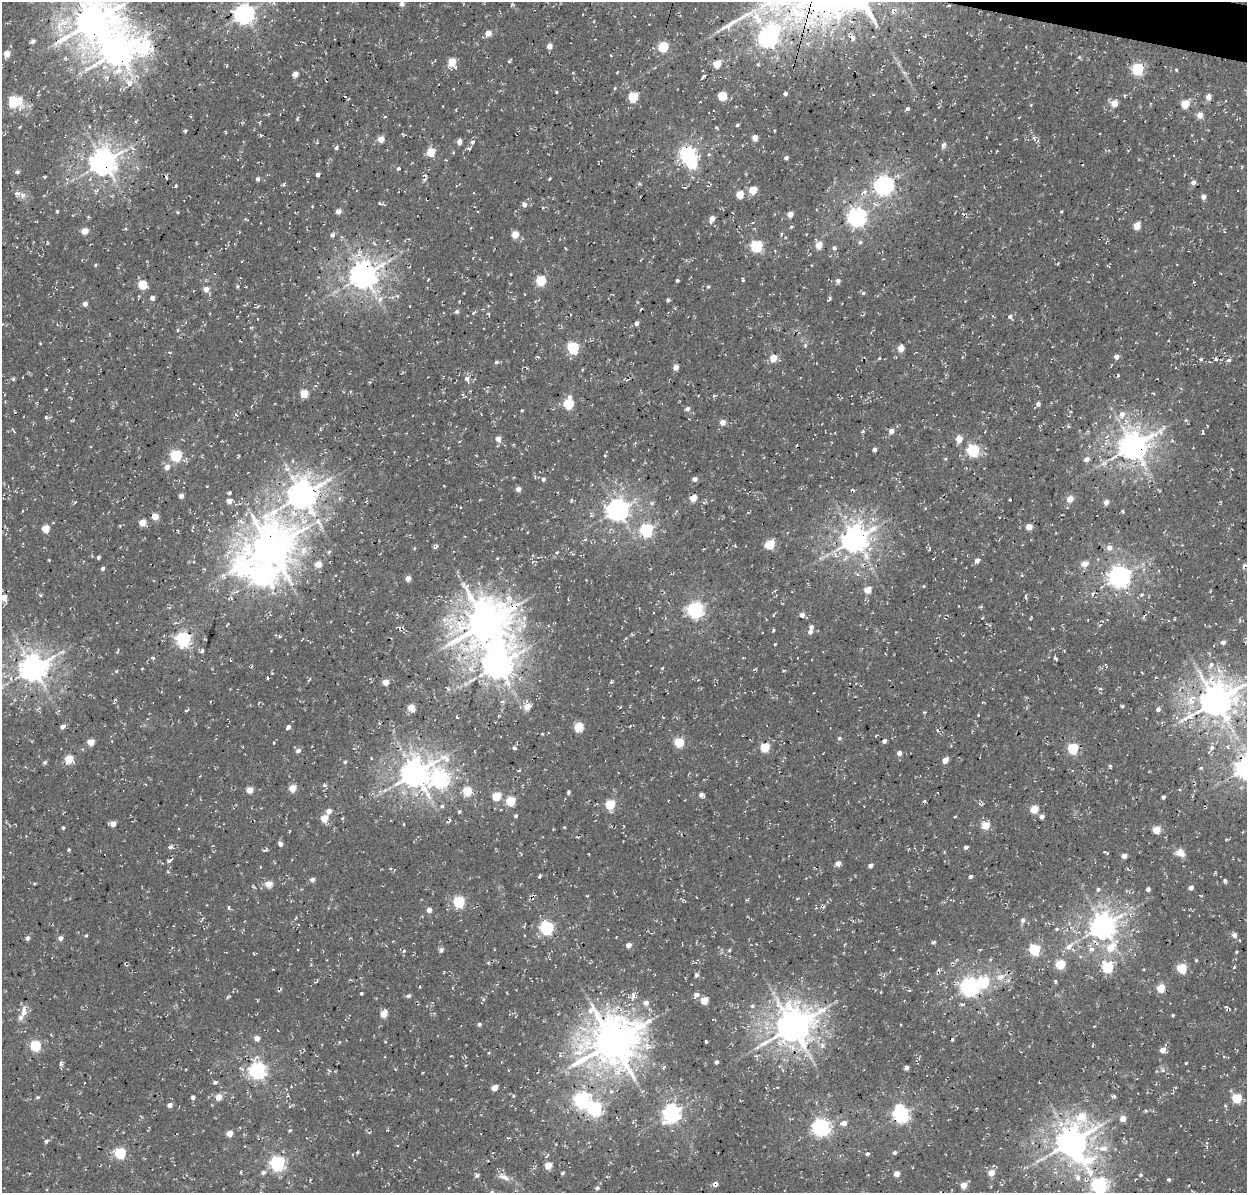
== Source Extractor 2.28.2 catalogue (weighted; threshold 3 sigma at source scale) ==
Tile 10 of 4 x 4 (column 2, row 3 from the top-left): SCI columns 1383-2627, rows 1511-2701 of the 5246 x 5340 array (HDU 1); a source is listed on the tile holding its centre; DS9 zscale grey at full resolution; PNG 1249 x 1195 px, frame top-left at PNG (2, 2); no overlay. Shown black and unused: <1% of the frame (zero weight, under 3 of 4 exposures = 8% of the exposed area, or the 3 px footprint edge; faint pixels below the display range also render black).
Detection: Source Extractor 2.28.2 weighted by HDU 2 'WHT'; one run over the whole footprint, this tile lists its part. Background 0.00446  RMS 0.0022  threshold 0.00995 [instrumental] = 3 sigma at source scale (4.5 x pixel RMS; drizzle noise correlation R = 1.50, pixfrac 1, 0.0396/0.0396 arcsec/px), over >= 5 px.
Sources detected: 474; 1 too faint to see at this stretch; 3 inside a brighter object's white glare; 15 cosmic-ray / hot-pixel residue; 2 long thin detections or spike segments (spike, bleed or trail) — not listed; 2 inside a brighter listed object's ellipse — not listed separately; the other 451 listed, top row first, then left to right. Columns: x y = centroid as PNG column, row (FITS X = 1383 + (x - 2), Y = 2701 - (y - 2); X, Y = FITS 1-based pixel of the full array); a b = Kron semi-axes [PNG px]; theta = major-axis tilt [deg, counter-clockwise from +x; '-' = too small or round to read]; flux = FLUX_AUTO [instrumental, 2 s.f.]
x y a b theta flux
274 3 5 3 - 0.34
402 4 4 4 - 1.1
949 5 3 3 - 0.27
893 11 8 6 58 0.8
244 14 7 7 - 130
786 18 21 12 49 4.7
757 19 21 10 -61 3.8
92 22 14 12 34 630
488 33 5 5 - 2.4
925 36 5 4 - 0.3
767 38 7 6 - 94
852 38 6 5 - 0.95
33 41 5 4 - 0.77
549 46 4 4 - 2
143 47 11 9 -61 39
663 47 6 5 - 16
118 52 12 10 66 410
7 54 5 5 - 2.6
1079 57 5 4 - 0.29
65 58 5 4 - 0.41
509 61 5 3 - 0.31
452 62 6 5 - 6.8
717 64 5 4 - 5.5
1137 69 5 5 - 31
703 70 3 2 - 0.15
1176 70 4 3 - 0.22
617 72 4 2 - 0.15
904 73 9 3 -45 0.53
295 74 5 4 - 2.2
703 77 5 2 - 0.45
129 82 15 9 -43 2.7
615 88 4 4 - 0.22
557 92 4 3 - 0.19
785 94 5 4 - 0.45
722 96 5 5 - 10
633 97 5 5 - 11
1208 97 5 4 - 2
16 101 19 11 -36 5.5
1114 103 5 5 - 3.3
1185 104 5 5 - 7.4
1031 105 5 3 - 0.19
907 109 5 5 - 0.41
268 114 5 3 - 0.19
1200 115 4 4 - 3.1
297 119 5 4 - 0.24
136 121 4 3 - 0.26
737 125 4 3 - 0.39
89 126 4 3 - 0.17
20 127 5 3 - 0.17
774 130 3 2 - 0.25
185 131 4 3 - 0.37
261 136 4 3 - 0.31
986 137 3 2 - 0.15
755 138 5 4 - 2.3
1034 138 8 3 -77 0.45
381 139 6 6 - 2.1
459 142 4 4 - 1.9
472 142 5 4 - 0.48
943 145 7 5 61 0.87
336 148 5 4 - 0.5
469 149 4 4 - 0.46
997 151 4 2 - 0.16
431 152 5 5 - 5.7
453 153 4 3 - 0.29
687 154 6 6 - 63
709 154 5 4 - 0.3
786 158 4 3 - 0.62
103 162 8 8 - 300
398 168 5 4 - 0.48
17 172 5 4 - 0.57
318 175 4 4 - 0.96
45 176 5 3 - 0.22
67 179 6 4 -35 0.37
258 179 6 5 - 0.47
425 179 8 3 30 0.36
1193 182 5 4 - 0.98
640 184 6 3 -17 0.27
883 185 7 7 - 110
176 186 4 3 - 0.28
684 187 4 3 - 0.19
753 190 5 5 - 6
864 192 11 6 39 1.2
740 194 5 5 - 4.8
22 195 8 8 - 1
1203 197 4 4 - 1.3
380 203 5 3 - 0.34
524 205 6 5 - 0.88
338 211 5 5 - 1.1
1061 211 4 3 - 0.23
57 212 3 3 - 0.43
177 212 5 3 - 0.21
790 214 4 4 - 2.5
89 217 4 4 - 0.27
856 217 7 7 - 99
246 219 7 3 -29 0.24
712 219 6 4 60 1.9
1137 226 5 4 - 4.3
85 231 5 4 - 3.6
1225 232 4 3 - 0.21
515 234 5 4 - 4.6
781 234 4 3 - 0.32
332 235 5 5 - 0.67
860 242 6 5 - 0.48
819 245 5 5 - 3.6
757 246 6 5 - 24
565 248 4 3 - 0.18
834 248 5 5 - 0.47
95 265 4 4 - 0.28
381 266 20 11 35 4.1
364 275 8 8 - 320
428 280 3 2 - 0.17
677 280 4 3 - 0.34
743 280 4 3 - 0.33
838 280 6 5 - 0.65
541 281 5 5 - 15
142 285 5 5 - 9.3
237 286 5 4 - 0.3
708 287 5 4 - 0.31
206 289 6 6 - 1.5
463 293 2 2 - 0.17
863 293 5 4 - 0.43
524 294 3 2 - 0.13
152 298 5 5 - 0.93
830 298 5 4 - 0.44
380 299 10 8 65 1.3
85 304 5 4 - 1
258 306 6 3 45 0.25
410 306 3 2 - 0.13
457 311 5 5 - 0.57
473 313 6 4 38 0.31
1010 317 5 5 - 0.63
258 319 3 2 - 0.14
636 323 5 4 - 0.85
251 327 5 3 - 0.21
178 330 5 3 - 0.23
40 343 4 3 - 0.2
805 345 6 3 88 0.34
573 348 5 5 - 24
901 348 5 4 - 3.4
169 352 5 3 - 0.22
538 357 4 3 - 0.41
1116 357 4 4 - 1.3
773 358 5 4 - 5.3
879 358 5 3 - 0.22
1201 359 4 4 - 0.52
1216 359 6 4 -89 0.48
1229 360 6 4 26 0.42
496 362 6 4 4 0.44
676 367 5 5 - 1.4
13 379 5 4 - 0.37
467 379 9 6 -65 0.86
304 393 5 5 - 6.5
1153 393 4 3 - 0.22
714 396 5 4 - 0.32
569 397 6 5 - 0.71
568 404 5 5 - 14
1038 404 5 5 - 0.79
687 409 6 5 - 0.72
1122 414 9 7 78 1.7
46 417 6 4 -19 0.37
1186 420 5 4 - 0.28
723 422 4 4 - 2.4
321 428 6 3 71 0.25
863 431 5 3 - 0.31
891 431 5 4 - 1.3
1203 432 6 3 -87 0.34
498 439 5 5 - 1.9
959 439 5 5 - 3.2
1133 446 10 9 - 350
874 450 4 4 - 0.59
973 450 5 5 - 31
856 454 3 2 - 0.17
176 456 5 5 - 23
605 456 3 3 - 0.31
945 459 5 4 - 0.24
1086 459 5 5 - 1.4
167 467 6 5 - 1.6
543 479 5 4 - 0.64
695 479 5 4 - 0.9
444 486 3 2 - 0.13
518 489 4 4 - 1.3
853 490 6 3 -19 0.37
229 493 4 3 - 0.67
302 495 11 9 54 370
181 496 4 4 - 1.2
693 498 5 4 - 4.7
1070 499 5 5 - 2.9
571 500 5 3 - 0.28
1010 500 3 2 - 0.19
229 501 4 4 - 2.1
1106 502 4 4 - 1.6
651 503 6 5 - 0.46
618 510 7 7 - 170
22 511 4 2 - 0.19
591 516 6 3 21 0.3
155 517 5 4 - 4
319 522 18 7 -55 2.1
142 523 5 4 - 3.7
120 526 4 4 - 0.23
1029 527 5 5 - 2.3
45 528 5 5 - 4
646 530 6 6 - 37
585 539 4 4 - 0.28
855 539 9 8 - 300
770 544 5 5 - 11
270 548 13 12 - 660
1109 548 7 6 - 1.4
929 549 6 3 -83 0.25
303 551 17 10 82 3.3
556 553 5 3 - 0.3
533 555 4 4 - 0.25
98 557 4 3 - 0.48
497 558 4 3 - 0.17
49 560 3 3 - 0.16
977 561 5 4 - 1.3
318 564 5 4 - 3.3
1085 564 6 5 - 2.4
1245 566 6 4 20 1.1
242 567 11 10 - 48
103 568 4 4 - 0.62
264 575 13 9 1 120
1119 577 7 7 - 170
408 578 4 4 - 1.8
923 586 4 4 - 0.22
775 590 5 3 - 0.23
868 590 5 4 - 4.3
1093 594 5 4 - 0.39
40 595 5 3 - 0.26
1141 595 6 5 - 0.43
1026 596 6 3 -86 0.43
4 597 5 4 - 2.3
231 598 6 3 -71 0.29
782 604 3 2 - 0.17
695 610 6 6 - 68
802 615 4 4 - 1.4
1144 616 5 3 - 0.28
485 623 15 14 - 740
987 624 4 3 - 0.19
811 627 5 4 - 0.82
773 630 4 3 - 0.33
810 632 5 5 - 0.91
183 639 6 6 - 57
1223 642 5 5 - 0.87
775 644 3 3 - 0.21
117 651 8 3 68 0.25
202 651 6 5 - 0.48
153 658 4 4 - 0.38
230 660 3 2 - 0.21
497 665 11 9 60 360
1211 665 9 7 49 1.3
33 668 9 8 - 300
142 668 3 2 - 0.18
116 671 4 4 - 0.22
268 678 3 2 - 0.26
309 680 8 2 49 0.24
386 682 5 4 - 3.2
1100 688 4 3 - 0.26
1216 701 12 10 42 520
1122 706 3 3 - 0.37
527 707 5 5 - 3.2
411 708 6 5 - 3.3
1158 709 5 4 - 0.85
186 710 5 3 - 0.27
978 715 3 2 - 0.2
457 717 3 2 - 0.25
63 727 5 4 - 0.96
288 727 5 4 - 0.85
579 727 5 5 - 10
884 741 4 4 - 0.99
91 742 5 4 - 4
273 742 2 2 - 0.24
679 742 5 5 - 11
1228 746 7 4 -90 0.39
765 747 5 5 - 11
514 748 5 4 - 0.59
1073 748 5 5 - 18
1211 748 12 6 60 1
298 750 7 5 24 0.67
899 753 4 4 - 1.2
69 759 5 5 - 5.8
945 760 5 4 - 2.1
45 762 5 4 - 0.46
345 762 4 4 - 0.32
1110 766 5 4 - 0.29
1201 768 5 4 - 0.29
415 773 9 8 - 340
440 779 11 8 76 74
325 785 7 4 -27 0.43
292 788 5 4 - 4
250 790 5 4 - 3.5
385 790 8 4 44 0.6
467 791 5 5 - 9.6
568 792 5 4 - 0.38
701 795 5 5 - 0.77
496 796 5 5 - 8.6
1163 797 4 3 - 0.61
511 801 5 5 - 11
610 804 5 5 - 12
442 806 6 5 - 0.48
1034 809 5 5 - 5.9
329 811 5 4 - 1.9
459 812 4 4 - 0.37
516 816 5 4 - 0.32
955 816 4 2 - 0.21
1042 817 4 4 - 1.1
324 818 5 5 - 4.7
449 820 6 3 -88 0.46
113 824 5 4 - 1.8
403 824 4 3 - 0.19
985 825 5 5 - 6.2
564 827 3 3 - 0.18
63 828 4 3 - 0.41
1156 830 5 4 - 6.1
280 844 5 4 - 0.92
171 847 8 5 -13 0.61
966 847 4 3 - 0.75
69 850 4 3 - 0.28
265 850 9 4 44 0.38
1104 852 4 3 - 0.29
1180 853 12 8 -33 1.8
1124 856 4 4 - 1.8
167 861 6 4 -70 0.34
838 863 5 4 - 1.5
870 866 4 4 - 0.79
260 867 4 2 - 0.16
539 876 4 3 - 0.34
970 877 4 4 - 0.51
312 880 5 5 - 0.83
1225 881 4 4 - 0.53
269 884 5 4 - 4.6
253 887 5 4 - 0.29
1191 888 4 4 - 1.1
1098 889 5 5 - 0.48
1148 889 4 4 - 0.96
1201 895 5 2 - 0.18
746 900 5 3 - 0.28
459 902 5 5 - 21
229 907 5 4 - 0.32
429 910 4 4 - 1.3
202 919 7 3 58 0.28
1022 920 8 6 77 0.62
1103 926 8 8 - 270
547 928 6 6 - 39
1057 929 5 4 - 0.44
1234 935 5 5 - 1.1
86 936 5 3 - 0.3
27 938 5 5 - 0.61
61 938 5 4 - 1.1
933 942 5 4 - 0.43
629 945 4 4 - 1.9
1069 947 10 9 - 2
1111 947 14 8 57 5
1091 949 10 7 -30 1.3
441 950 5 5 - 0.72
729 950 5 4 - 0.29
1034 950 5 5 - 20
1236 952 4 3 - 0.25
1196 960 4 4 - 0.23
1060 964 5 5 - 10
1107 967 6 5 - 19
1234 967 4 3 - 0.23
1182 968 5 5 - 11
938 969 5 4 - 0.33
696 975 5 4 - 0.68
1001 977 18 10 24 2.7
351 980 4 3 - 0.23
1055 981 4 3 - 0.38
983 982 6 6 - 20
419 986 3 3 - 0.31
969 987 7 7 - 110
1161 988 5 5 - 6.6
909 990 5 3 - 0.21
881 992 4 2 - 0.17
361 993 3 3 - 0.34
696 995 7 6 - 1
409 996 5 5 - 0.55
633 996 11 7 -70 1.2
227 997 6 3 69 0.29
483 999 5 4 - 0.31
704 1000 5 5 - 6.1
646 1003 5 5 - 1.6
962 1004 7 3 2 0.33
752 1006 6 5 - 0.47
1228 1009 6 4 11 0.35
24 1012 16 7 84 1.7
384 1014 5 5 - 3.9
1173 1015 4 3 - 0.24
479 1024 4 4 - 0.49
793 1027 12 10 42 540
257 1039 5 5 - 1.4
952 1040 3 3 - 0.31
613 1042 16 14 21 820
706 1042 3 2 - 0.26
822 1045 8 7 - 0.92
35 1046 5 5 - 18
1163 1050 5 5 - 2.1
560 1055 6 4 1 0.41
451 1056 4 2 - 0.15
716 1062 4 4 - 0.69
61 1063 6 4 81 0.59
1186 1063 3 2 - 0.2
906 1068 4 4 - 1.2
186 1069 3 2 - 0.15
258 1070 7 6 - 79
1163 1070 6 4 72 0.32
215 1082 6 4 37 0.44
494 1088 5 4 - 3.2
611 1091 6 6 - 0.52
1115 1096 5 3 - 0.31
38 1097 5 4 - 0.35
193 1097 4 4 - 0.74
219 1097 5 5 - 2.8
1237 1098 5 5 - 12
581 1100 7 6 - 64
170 1105 5 4 - 1.2
595 1109 6 6 - 42
1146 1111 6 4 -4 0.3
672 1113 7 6 - 95
901 1114 7 6 - 71
1123 1118 5 5 - 2.3
844 1123 7 5 8 1.4
821 1127 6 6 - 89
290 1130 5 4 - 0.26
229 1133 5 4 - 2.9
46 1141 5 5 - 0.49
1071 1142 13 11 -88 410
1207 1143 3 2 - 0.19
1103 1148 14 9 3 2.7
357 1152 4 3 - 0.23
895 1152 4 4 - 0.56
120 1153 6 5 - 21
867 1154 5 4 - 0.53
547 1156 7 2 50 0.24
277 1164 6 6 - 55
548 1165 5 5 - 4.2
263 1173 6 5 - 0.66
563 1173 5 3 - 0.27
991 1173 5 4 - 3.7
896 1174 4 4 - 2.5
1141 1175 5 4 - 0.31
477 1176 6 5 - 0.48
504 1177 18 7 -25 1.4
1078 1177 10 8 -66 1.5
1169 1179 4 3 - 0.4
1135 1180 3 2 - 0.15
715 1184 6 5 - 0.8
1035 1184 5 3 - 0.26
964 1185 4 4 - 3.6
1099 1186 7 6 - 65
597 1188 5 4 - 0.54
491 1192 6 3 70 0.24
Overlapping masked pixels (flux is a lower limit): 17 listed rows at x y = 949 5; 893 11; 244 14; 118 52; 103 162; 381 266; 364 275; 1133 446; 302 495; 270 548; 1245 566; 242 567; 1216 701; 969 987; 1228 1009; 793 1027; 715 1184
Isophote crosses this tile's border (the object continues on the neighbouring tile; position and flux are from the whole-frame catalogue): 6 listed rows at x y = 92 22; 1245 566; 4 597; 1216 701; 1099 1186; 491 1192
Unlisted compact peaks at least as high as the median listed source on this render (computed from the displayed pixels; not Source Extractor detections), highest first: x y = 668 300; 1055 658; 839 738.